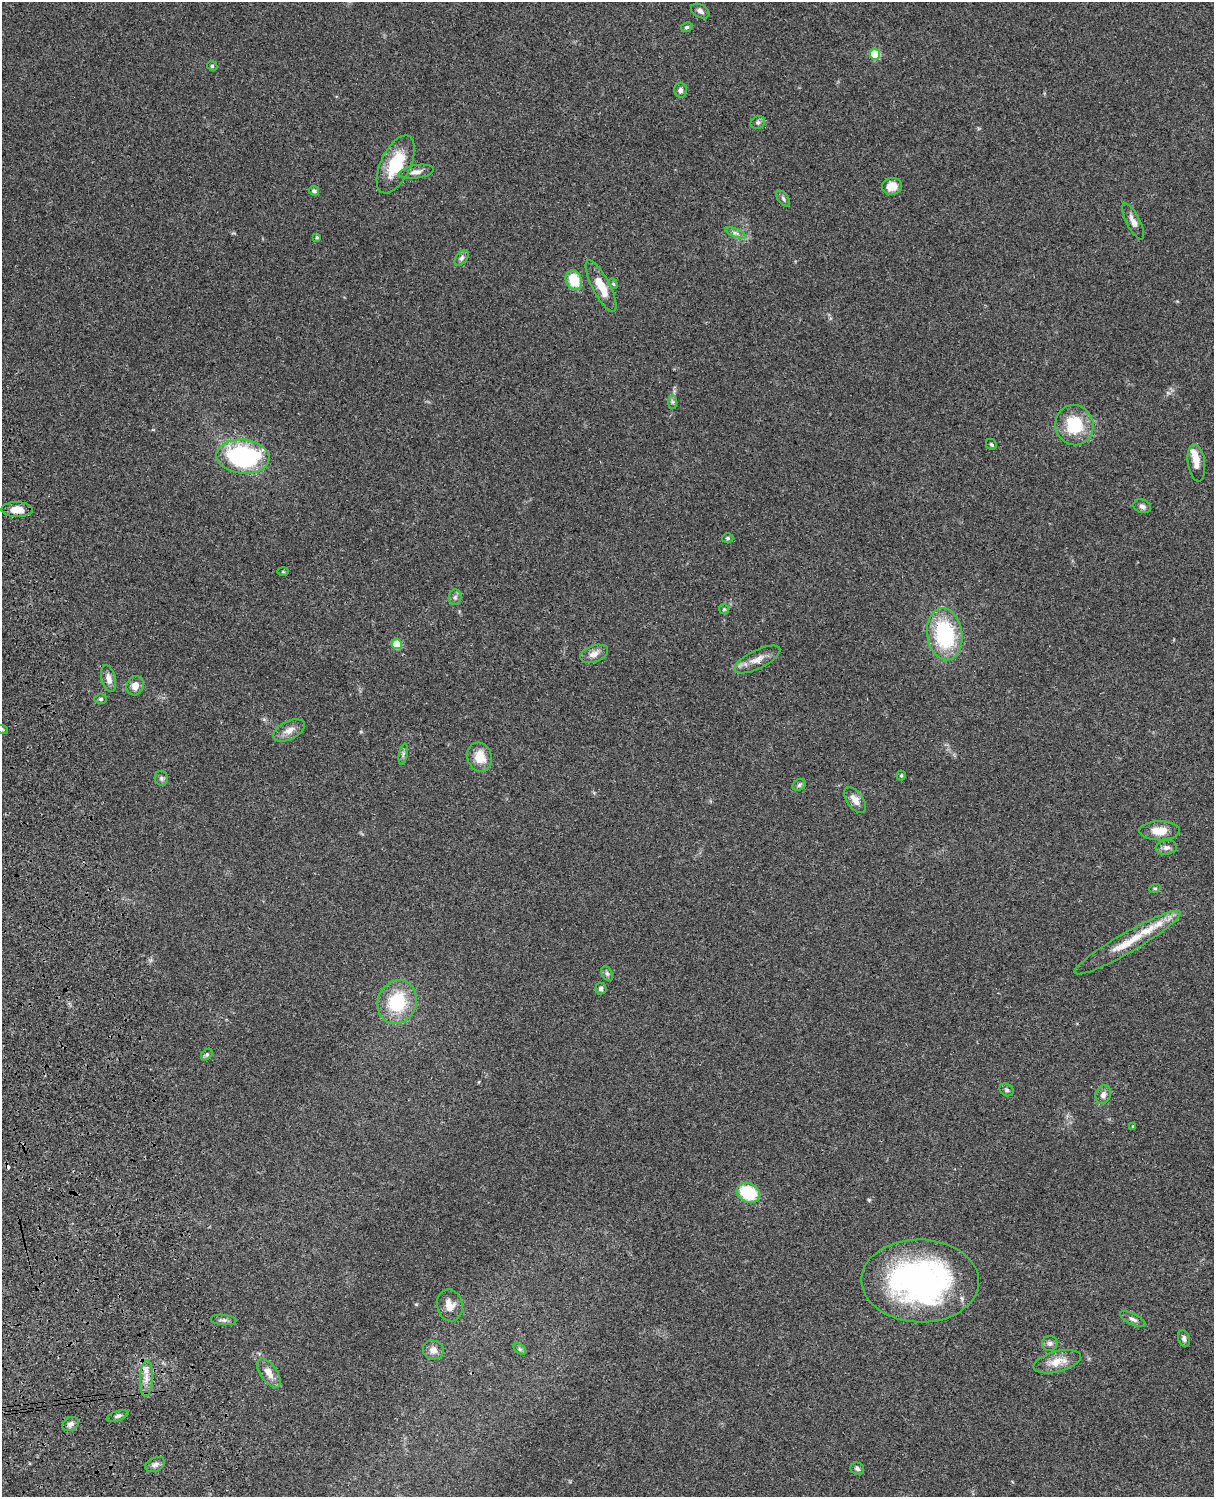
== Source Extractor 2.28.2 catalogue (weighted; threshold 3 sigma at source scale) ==
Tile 7 of 4 x 3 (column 3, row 2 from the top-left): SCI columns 2546-3757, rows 1773-3267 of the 5087 x 4926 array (HDU 1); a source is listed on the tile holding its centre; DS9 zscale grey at full resolution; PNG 1216 x 1499 px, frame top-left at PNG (2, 2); each listed source drawn as its Kron ellipse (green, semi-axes under 4 px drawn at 4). Shown black and unused: <1% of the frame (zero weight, under 3 of 4 exposures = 6% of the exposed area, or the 3 px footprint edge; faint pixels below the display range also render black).
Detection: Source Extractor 2.28.2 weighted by HDU 2 'WHT'; one run over the whole footprint, this tile lists its part. Background 0.0958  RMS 0.0062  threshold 0.028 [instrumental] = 3 sigma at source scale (4.5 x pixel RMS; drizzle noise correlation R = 1.50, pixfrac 1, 0.05/0.05 arcsec/px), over >= 5 px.
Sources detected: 75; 1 cosmic-ray / hot-pixel residue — neither listed nor drawn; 3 inside a brighter listed object's ellipse — not listed separately; the other 71 listed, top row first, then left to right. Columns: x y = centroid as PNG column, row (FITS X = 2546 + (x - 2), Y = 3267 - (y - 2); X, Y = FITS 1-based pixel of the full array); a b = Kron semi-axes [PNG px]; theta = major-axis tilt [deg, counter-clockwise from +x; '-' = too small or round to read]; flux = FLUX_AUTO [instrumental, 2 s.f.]
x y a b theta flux
700 11 10 6 -31 2.2
687 27 6 4 29 1.2
875 54 5 5 - 20
212 66 5 4 - 0.8
680 90 7 6 - 2.1
758 122 7 6 - 1.5
396 164 31 15 65 23
416 172 18 6 9 3.7
892 186 10 8 13 7.7
314 191 5 4 - 1.6
783 199 9 5 -53 1.5
1133 221 20 6 -63 4.3
735 233 11 4 -22 1.9
317 237 4 4 - 0.58
462 258 9 5 53 1.7
574 280 10 8 -69 18
613 284 5 4 - 0.95
601 286 29 8 -63 12
673 402 7 4 90 1.2
1074 425 20 19 - 25
991 444 6 5 - 0.94
243 457 26 17 -4 90
1196 463 19 8 -82 5.1
1142 506 9 6 -19 2.1
17 509 15 7 -1 7.4
728 538 6 4 -1 1.1
283 572 6 4 -1 0.69
455 597 8 6 89 1.7
724 609 5 4 - 0.74
945 634 26 17 -81 53
397 644 5 5 - 19
594 654 14 8 20 4.4
757 659 25 9 26 6.7
109 679 13 7 -75 4.1
135 686 10 8 67 4.8
101 699 6 5 - 1.2
2 729 6 3 -19 0.72
289 730 17 9 26 5
403 754 11 3 79 1.4
480 757 15 12 -73 10
901 775 5 4 - 0.81
161 778 7 6 - 1.5
799 785 7 5 30 1.2
855 800 15 8 -54 5.4
1159 831 20 9 0 8.2
1166 847 11 7 6 2.5
1155 888 6 3 18 0.63
1127 943 61 10 30 17
607 973 8 5 -63 1.4
601 989 6 5 - 1.4
397 1002 22 19 67 31
207 1055 6 4 48 1.1
1007 1090 7 6 - 1.3
1103 1094 9 7 69 2.9
1133 1126 4 3 - 0.61
748 1193 12 9 -26 30
920 1281 59 41 -1 180
450 1305 16 12 -78 5.9
1133 1319 14 5 -26 2.1
223 1320 13 5 -4 1.9
1184 1339 8 5 -73 1.9
1050 1343 8 7 - 1.9
520 1349 7 4 -35 1
433 1350 10 9 - 3.9
1057 1362 24 10 15 9.1
269 1373 17 8 -55 5.6
146 1378 18 6 87 5.6
118 1416 11 5 17 1.9
71 1424 9 6 30 2.5
155 1465 10 7 25 2.4
857 1469 7 5 -21 1.5
Isophote crosses this tile's border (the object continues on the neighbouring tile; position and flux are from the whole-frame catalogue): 1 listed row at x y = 2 729